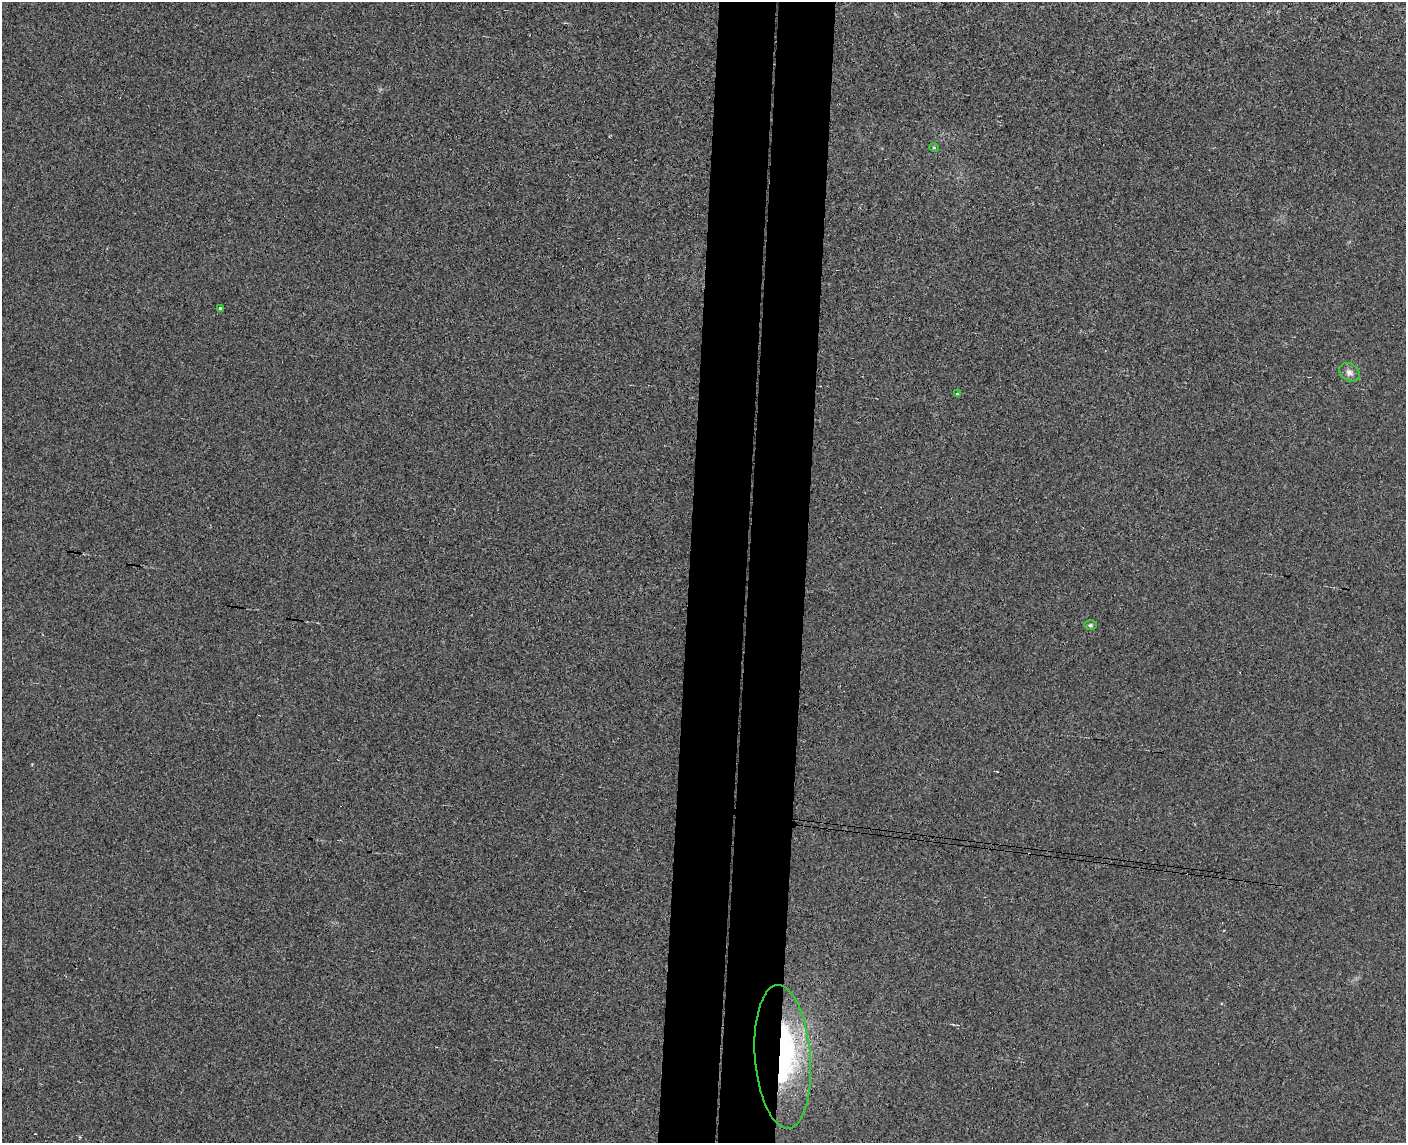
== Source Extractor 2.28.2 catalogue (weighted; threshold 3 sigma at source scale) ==
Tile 8 of 3 x 4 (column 2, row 3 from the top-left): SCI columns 1568-2971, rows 1150-2290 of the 4649 x 4581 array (HDU 1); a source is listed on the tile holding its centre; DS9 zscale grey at full resolution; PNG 1408 x 1145 px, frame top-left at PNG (2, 2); each listed source drawn as its Kron ellipse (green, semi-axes under 4 px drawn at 4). Shown black and unused: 8% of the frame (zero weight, under 3 of 4 exposures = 6% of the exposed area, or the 3 px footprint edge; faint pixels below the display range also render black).
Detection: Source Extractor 2.28.2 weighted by HDU 2 'WHT'; one run over the whole footprint, this tile lists its part. Background 0.00389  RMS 0.004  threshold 0.018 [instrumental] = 3 sigma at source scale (4.5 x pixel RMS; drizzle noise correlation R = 1.50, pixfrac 1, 0.05/0.05 arcsec/px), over >= 5 px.
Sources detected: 10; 2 inside a brighter object's white glare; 2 cosmic-ray / hot-pixel residue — neither listed nor drawn; the other 6 listed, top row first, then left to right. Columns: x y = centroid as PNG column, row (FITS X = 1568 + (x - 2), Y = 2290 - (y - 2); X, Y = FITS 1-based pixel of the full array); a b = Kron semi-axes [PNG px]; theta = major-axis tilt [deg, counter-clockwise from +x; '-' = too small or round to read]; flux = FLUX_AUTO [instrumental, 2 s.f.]
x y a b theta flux
934 148 5 3 - 0.32
220 308 3 3 - 1.3
1349 372 11 8 -35 1.9
957 394 3 2 - 0.62
1090 625 6 5 - 0.78
783 1057 72 27 -86 53
Overlapping masked pixels (flux is a lower limit): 1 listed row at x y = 783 1057